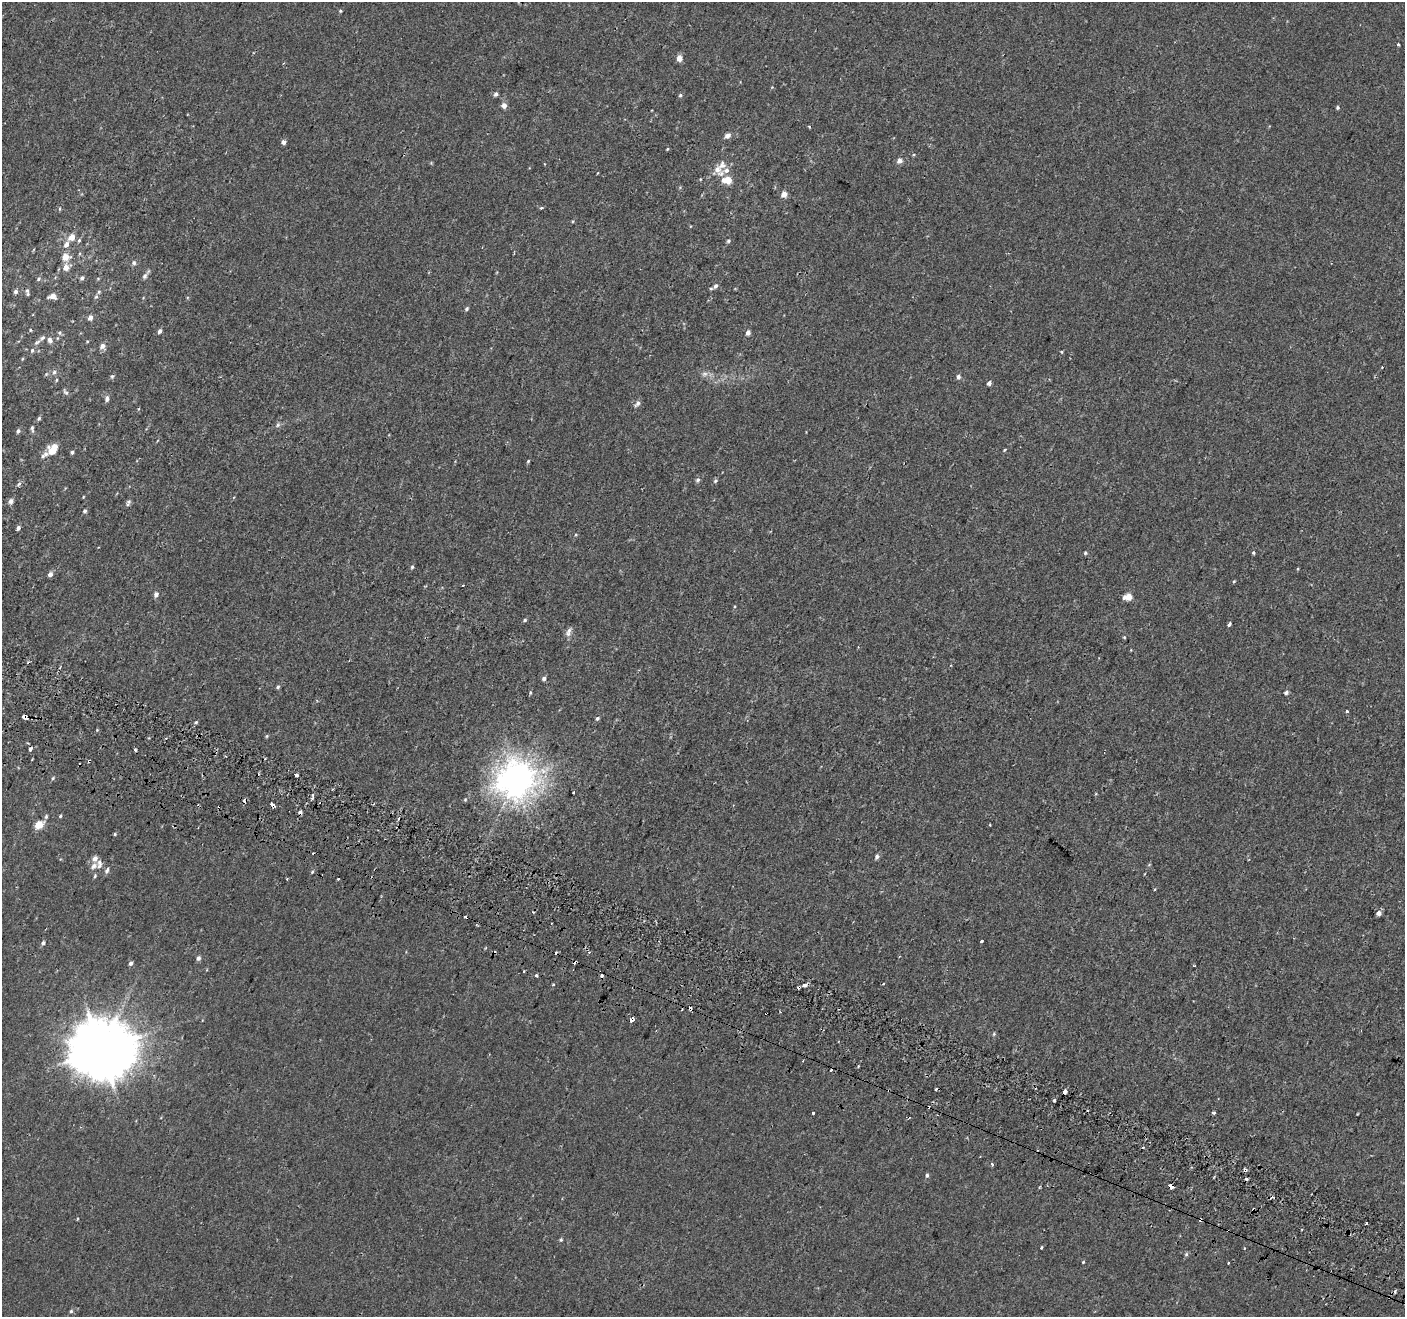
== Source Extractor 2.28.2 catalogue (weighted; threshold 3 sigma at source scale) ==
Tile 6 of 4 x 4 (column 2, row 2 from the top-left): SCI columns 1458-2860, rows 2887-4201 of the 5713 x 5842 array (HDU 1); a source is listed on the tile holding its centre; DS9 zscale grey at full resolution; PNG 1407 x 1319 px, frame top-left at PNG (2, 2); no overlay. Shown black and unused: <1% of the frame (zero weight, under 2 of 3 exposures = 3% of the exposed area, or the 3 px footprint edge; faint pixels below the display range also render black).
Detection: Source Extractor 2.28.2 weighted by HDU 2 'WHT'; one run over the whole footprint, this tile lists its part. Background 9.13e-04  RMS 0.0031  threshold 0.0138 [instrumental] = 3 sigma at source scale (4.5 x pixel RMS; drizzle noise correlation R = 1.50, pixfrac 1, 0.0396/0.0396 arcsec/px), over >= 5 px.
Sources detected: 189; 1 inside a brighter object's white glare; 29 cosmic-ray / hot-pixel residue — not listed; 6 inside a brighter listed object's ellipse — not listed separately; the other 153 listed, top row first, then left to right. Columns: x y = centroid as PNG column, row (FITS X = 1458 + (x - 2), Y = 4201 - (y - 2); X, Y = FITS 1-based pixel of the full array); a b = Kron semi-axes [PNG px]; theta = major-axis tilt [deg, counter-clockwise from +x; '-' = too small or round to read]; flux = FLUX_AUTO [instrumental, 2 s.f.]
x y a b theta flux
340 11 4 4 - 0.29
1398 44 3 3 - 0.44
679 58 5 5 - 2.6
496 94 5 5 - 0.82
680 95 5 5 - 0.47
504 105 5 5 - 2
1337 107 4 4 - 0.47
809 126 3 3 - 0.56
727 136 5 5 - 1.7
283 142 5 4 - 1.1
667 149 3 3 - 0.29
899 161 5 5 - 1.5
717 169 10 9 - 2.5
726 170 11 7 20 1.9
700 179 4 4 - 0.24
727 180 10 6 1 4.7
784 194 4 4 - 3.3
541 208 5 3 - 0.35
60 209 5 3 - 0.28
573 221 5 3 - 0.26
72 237 6 5 - 2.9
79 240 6 5 - 0.54
728 241 6 4 33 0.45
66 244 7 5 59 1.7
66 257 6 5 - 4.7
134 263 6 6 - 0.74
66 267 7 6 - 2.7
145 276 9 6 61 0.98
82 278 6 4 52 0.69
38 279 6 5 - 0.57
715 286 6 5 - 0.91
16 292 6 6 - 0.78
28 294 7 6 - 0.64
52 296 7 5 6 2.3
96 297 7 5 66 0.66
467 309 6 4 48 0.51
90 317 4 4 - 1.9
30 330 4 4 - 0.33
160 331 5 4 - 0.89
60 333 6 3 -72 0.43
748 333 5 4 - 1.5
50 340 9 6 -68 1.2
87 341 4 3 - 0.25
37 342 12 6 33 0.91
102 346 7 6 - 1.3
32 350 6 5 - 0.56
1061 352 4 3 - 0.32
22 359 5 3 - 0.27
1382 367 2 2 - 0.29
54 372 6 6 - 0.68
704 374 9 6 15 1
112 376 5 5 - 0.49
958 377 6 5 - 0.92
989 383 4 4 - 0.97
66 392 9 5 -47 0.64
107 399 8 5 80 0.9
637 403 9 5 48 0.98
138 409 5 3 - 0.24
39 418 5 4 - 0.53
278 425 7 5 68 0.66
32 428 9 4 -83 0.66
18 431 6 4 64 0.68
1005 450 4 3 - 0.32
52 451 11 10 - 3.7
72 452 4 4 - 0.67
43 456 6 6 - 0.59
528 461 4 3 - 0.32
698 480 6 5 - 0.63
715 481 6 5 - 0.49
19 484 6 4 50 0.77
11 501 5 4 - 1.6
129 502 7 6 - 0.56
85 511 5 4 - 0.6
18 528 5 4 - 0.78
576 535 5 4 - 0.36
1085 553 5 4 - 0.47
1253 553 4 3 - 0.46
412 567 5 4 - 0.41
50 574 5 5 - 1.3
1234 581 4 4 - 0.31
463 585 3 2 - 0.21
156 594 6 5 - 1.1
1128 597 7 5 8 4.1
525 620 4 4 - 0.43
1229 624 4 3 - 6.1
568 632 14 6 70 1.2
1124 637 4 4 - 0.28
858 647 3 3 - 0.25
544 678 5 4 - 0.81
278 687 5 4 - 0.46
530 693 5 4 - 0.38
1286 693 5 4 - 0.71
1347 711 3 3 - 1.9
25 717 4 3 - 6.6
597 718 5 5 - 0.54
196 722 5 4 - 0.42
267 736 4 4 - 0.33
30 749 4 3 - 2.5
135 750 3 3 - 0.5
89 761 4 3 - 0.48
296 774 4 3 - 2.8
53 778 5 3 - 0.34
515 780 13 11 -46 300
573 792 3 3 - 0.33
312 795 8 3 79 0.97
465 799 5 4 - 0.34
272 805 4 3 - 7.1
60 816 5 4 - 0.35
46 817 6 4 64 0.51
39 825 5 5 - 7.3
115 834 4 4 - 0.33
877 857 6 5 - 0.83
95 859 5 5 - 2
99 864 13 6 89 1.5
107 870 9 5 66 0.89
312 872 5 4 - 0.34
95 876 5 4 - 0.45
287 879 3 2 - 0.27
339 879 3 2 - 0.39
1154 889 3 3 - 0.35
1379 913 4 4 - 1.8
981 941 3 3 - 1.2
43 943 6 4 69 0.73
198 958 6 5 - 0.82
130 963 5 4 - 0.84
1194 966 3 2 - 0.3
536 976 3 3 - 1.2
883 984 3 2 - 0.23
804 985 4 3 - 2.8
799 987 3 3 - 0.75
766 1013 3 3 - 1.4
631 1020 4 3 - 2.9
994 1034 5 5 - 0.37
101 1050 21 19 2 1400
889 1090 3 3 - 0.35
1065 1092 4 3 - 3.5
1055 1100 3 3 - 1.1
813 1113 3 3 - 1
1214 1113 3 3 - 0.57
992 1164 3 3 - 0.8
1245 1170 4 3 - 1.7
927 1175 5 5 - 0.57
1246 1179 3 3 - 0.7
1171 1186 4 3 - 70
1254 1209 3 3 - 1.2
1366 1223 3 3 - 1.2
561 1240 5 4 - 0.42
1042 1247 3 3 - 0.99
1186 1254 6 5 - 0.51
1083 1262 4 2 - 0.24
1228 1263 3 2 - 0.55
1395 1291 3 3 - 0.87
71 1311 5 5 - 0.42
Overlapping masked pixels (flux is a lower limit): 11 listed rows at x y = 25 717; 89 761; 272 805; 799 987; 766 1013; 631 1020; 889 1090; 1065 1092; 1245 1170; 1171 1186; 1254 1209